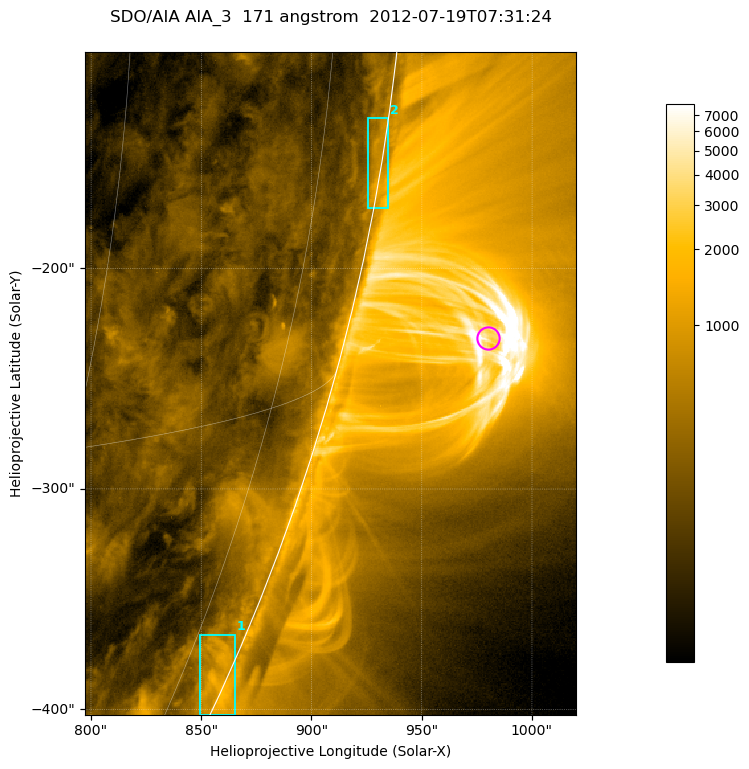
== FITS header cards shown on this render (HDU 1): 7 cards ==
TELESCOP= 'SDO/AIA '           / For AIA: SDO/AIA
INSTRUME= 'AIA_3   '           / For AIA: AIA_ATA1, AIA_ATA2, AIA_ATA3 or AIA_AT
WAVELNTH=                  171 / [angstrom] Wavelength
WAVEUNIT= 'angstrom'           / Wavelength unit: angstrom
DATE-OBS= '2012-07-19T07:31:24.121' / [ISO] Date when observation started; ISO 8
CTYPE1  = 'HPLN-TAN'           / CTYPE1; Typically HPLN
CTYPE2  = 'HPLT-TAN'           / CTYPE2; Typically HPLT

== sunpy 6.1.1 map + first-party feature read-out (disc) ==
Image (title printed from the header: SDO/AIA AIA_3  171 angstrom  2012-07-19T07:31:24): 371 x 501 px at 0.599 arcsec/px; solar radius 944 arcsec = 1575 px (partial field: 1.2% of the solar disc is inside the frame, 49% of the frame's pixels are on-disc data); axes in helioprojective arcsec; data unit not stated in the header (colour bar unlabelled)
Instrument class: DISC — disc imager (sunpy class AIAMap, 171 A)
Bright regions (active regions / flare kernels): reference = the on-disc median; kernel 3 px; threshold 5 sigma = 479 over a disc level ~213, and >= 1.15x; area >= 185 px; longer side >= 4 px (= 2.4 arcsec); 2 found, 2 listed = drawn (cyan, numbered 1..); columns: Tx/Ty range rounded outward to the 2 arcsec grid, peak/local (2 s.f.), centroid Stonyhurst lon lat
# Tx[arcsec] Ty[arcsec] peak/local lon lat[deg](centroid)
1 848..866 -404..-366 7.6 +81 -23
2 924..936 -174..-132 6.2 +85 -9
Off-limb structures (1.02-1.3 R_sun): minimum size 92 px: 1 found; the strongest spans PA ~250..260 deg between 1.02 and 1.14 R_sun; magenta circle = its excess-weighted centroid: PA ~255 deg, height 1.07 R_sun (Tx ~980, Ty ~-232 arcsec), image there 5.1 x the reference